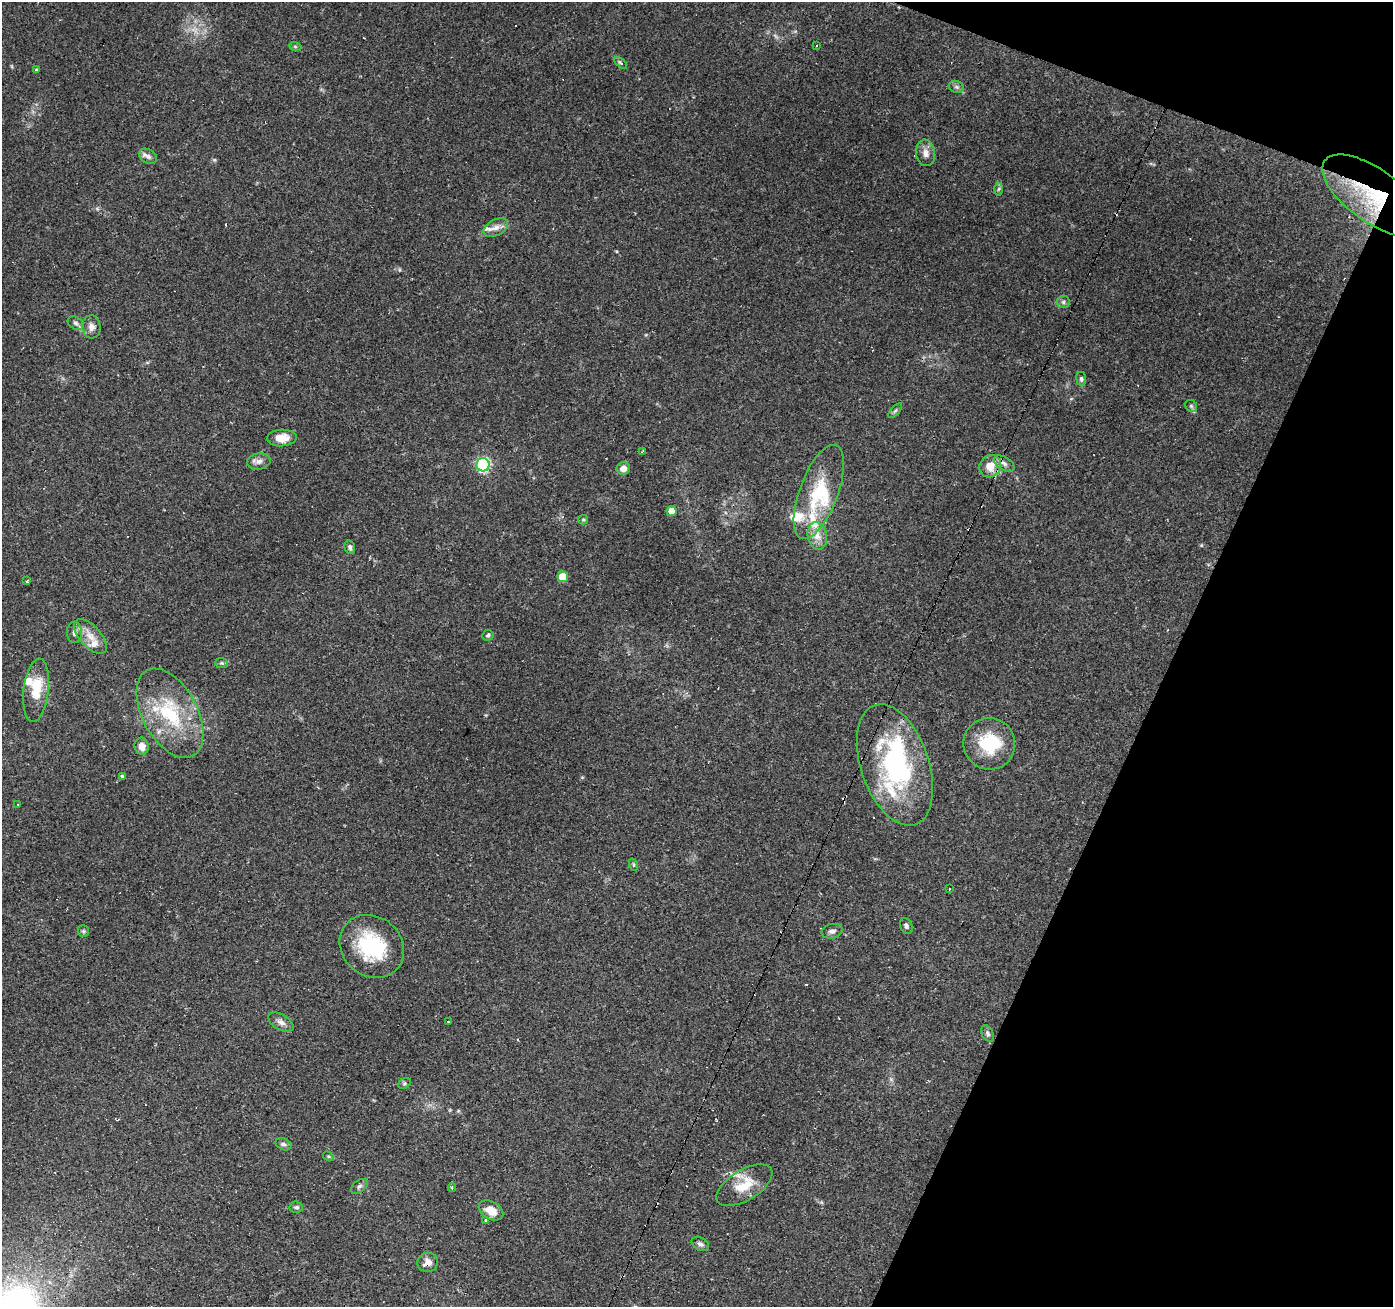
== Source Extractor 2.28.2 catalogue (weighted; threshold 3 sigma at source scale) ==
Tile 8 of 4 x 4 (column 4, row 2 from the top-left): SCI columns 4178-5568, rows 2882-4186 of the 5568 x 5698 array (HDU 1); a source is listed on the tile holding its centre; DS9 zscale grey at full resolution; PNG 1395 x 1309 px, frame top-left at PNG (2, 2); each listed source drawn as its Kron ellipse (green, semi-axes under 4 px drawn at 4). Shown black and unused: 19% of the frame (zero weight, under 2 of 3 exposures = <1% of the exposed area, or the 3 px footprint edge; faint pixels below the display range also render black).
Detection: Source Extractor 2.28.2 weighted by HDU 2 'WHT'; one run over the whole footprint, this tile lists its part. Background 0.27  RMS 0.0078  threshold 0.0351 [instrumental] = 3 sigma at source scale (4.5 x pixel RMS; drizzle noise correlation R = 1.50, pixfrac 1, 0.0396/0.0396 arcsec/px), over >= 5 px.
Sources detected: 80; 1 too faint to see at this stretch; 3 inside a brighter object's white glare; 7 cosmic-ray / hot-pixel residue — neither listed nor drawn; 8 inside a brighter listed object's ellipse — not listed separately; the other 61 listed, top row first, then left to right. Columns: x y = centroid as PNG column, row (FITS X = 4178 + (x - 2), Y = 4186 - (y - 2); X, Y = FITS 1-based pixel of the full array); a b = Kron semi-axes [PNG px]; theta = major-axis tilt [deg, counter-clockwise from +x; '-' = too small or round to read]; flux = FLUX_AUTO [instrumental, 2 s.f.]
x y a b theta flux
295 46 6 4 -20 1
816 46 3 3 - 0.94
621 63 7 4 -41 1.5
36 70 4 4 - 0.99
956 87 8 6 -21 2.2
926 153 13 9 -81 5.5
148 156 10 7 -30 3.3
999 189 6 4 87 1.4
1373 195 60 26 -36 59
496 228 13 8 27 5.3
1063 302 6 6 - 1.9
76 323 9 6 -34 2.2
91 327 12 9 -85 5
1081 379 7 5 -82 1.6
1191 406 6 5 - 1.6
895 411 9 4 48 1.4
282 438 15 8 3 10
642 451 4 2 - 0.64
259 461 12 8 9 4.1
1004 463 11 6 -32 3.8
483 465 6 6 - 130
990 466 11 10 - 13
623 468 7 6 - 6
819 492 49 19 69 44
672 511 5 5 - 12
583 520 5 4 - 1
817 536 14 9 -80 7.9
350 547 7 5 -74 2.1
563 577 5 5 - 14
27 581 4 3 - 2
74 632 10 7 -88 3.1
488 635 6 5 - 1.3
90 636 21 10 -48 10
222 663 6 5 - 1.3
36 690 31 12 84 23
170 713 48 27 -62 58
989 744 26 25 - 40
142 746 8 7 - 6.6
895 765 63 34 -71 120
122 776 3 3 - 1.4
18 804 4 3 - 0.56
634 865 6 4 -72 1
950 889 3 2 - 0.67
906 926 8 6 -66 2.1
83 931 6 5 - 1.3
832 931 10 7 14 3.3
372 946 34 29 -41 56
281 1022 14 7 -30 4.3
448 1022 2 2 - 0.68
988 1034 9 5 -61 2
405 1084 7 5 36 1.3
283 1144 8 5 -23 2.2
328 1156 6 3 -31 0.95
744 1185 31 15 31 20
359 1186 10 5 37 2.2
452 1188 4 3 - 0.93
296 1207 7 5 -4 1.8
491 1210 13 8 -30 9.7
486 1220 3 3 - 3.7
700 1244 9 6 -28 2.6
428 1262 10 9 - 6.1
Overlapping masked pixels (flux is a lower limit): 3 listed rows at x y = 1373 195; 1004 463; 428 1262